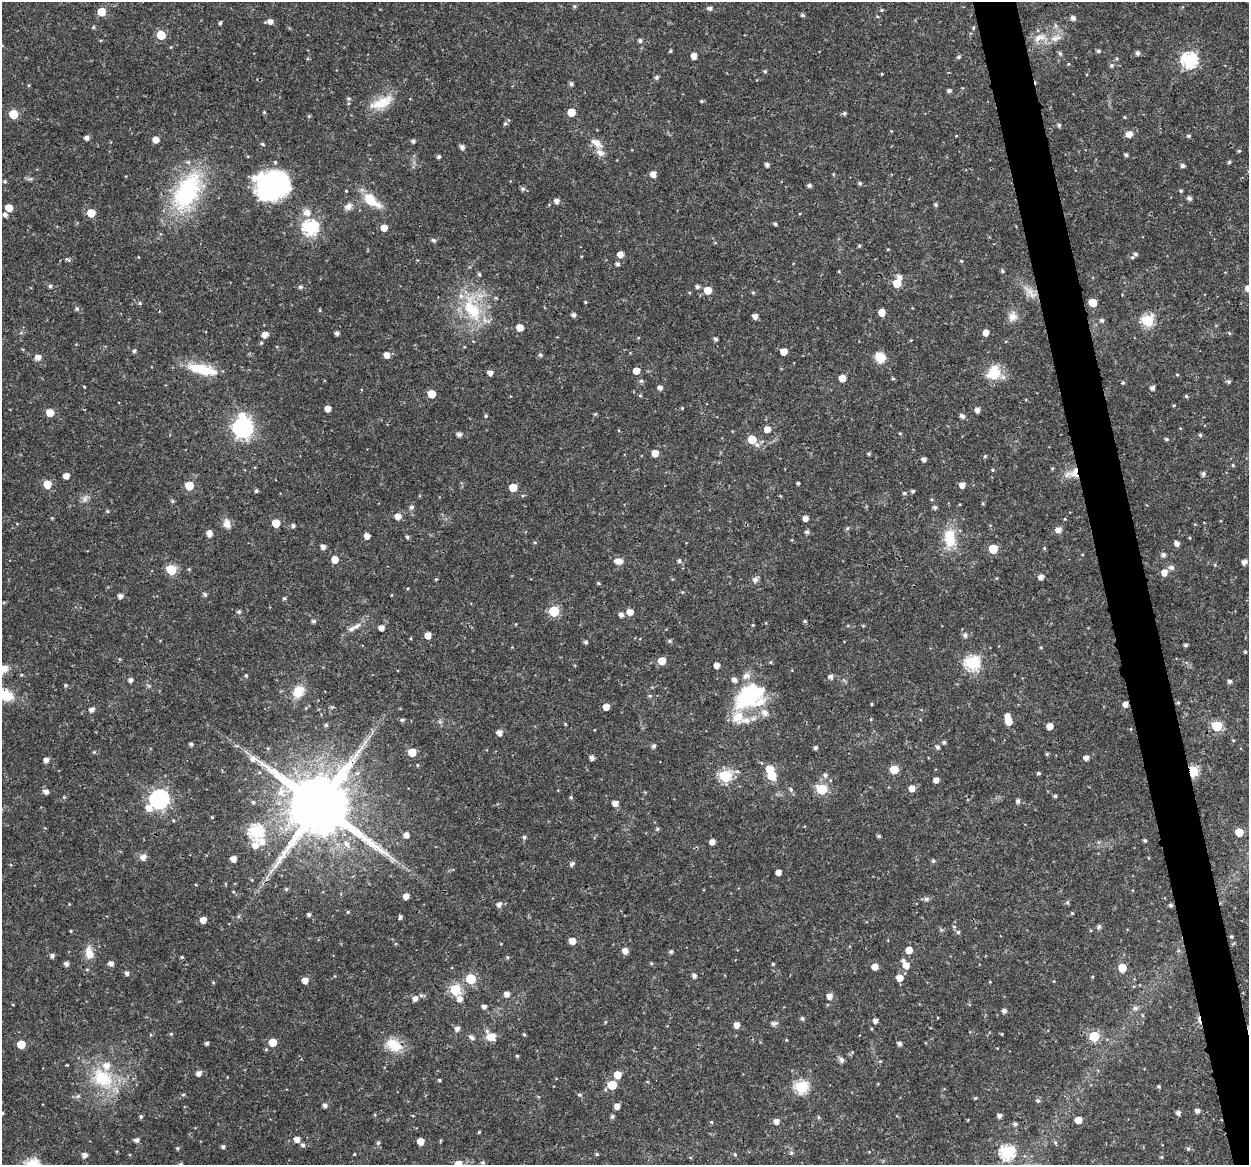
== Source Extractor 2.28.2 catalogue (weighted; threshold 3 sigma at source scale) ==
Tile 6 of 4 x 4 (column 2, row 2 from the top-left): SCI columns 1248-2494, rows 2364-3526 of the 4991 x 4774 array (HDU 1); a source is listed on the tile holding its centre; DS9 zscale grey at full resolution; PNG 1251 x 1167 px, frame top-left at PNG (2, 2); no overlay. Shown black and unused: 3% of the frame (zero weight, under 3 of 4 exposures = <1% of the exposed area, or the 3 px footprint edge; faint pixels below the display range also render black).
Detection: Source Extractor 2.28.2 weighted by HDU 2 'WHT'; one run over the whole footprint, this tile lists its part. Background 0.0238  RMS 0.0018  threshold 0.00808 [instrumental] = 3 sigma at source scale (4.5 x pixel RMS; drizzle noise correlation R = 1.50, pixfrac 1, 0.0396/0.0396 arcsec/px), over >= 5 px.
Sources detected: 412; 4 inside a brighter object's white glare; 2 cosmic-ray / hot-pixel residue — not listed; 9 inside a brighter listed object's ellipse — not listed separately; the other 397 listed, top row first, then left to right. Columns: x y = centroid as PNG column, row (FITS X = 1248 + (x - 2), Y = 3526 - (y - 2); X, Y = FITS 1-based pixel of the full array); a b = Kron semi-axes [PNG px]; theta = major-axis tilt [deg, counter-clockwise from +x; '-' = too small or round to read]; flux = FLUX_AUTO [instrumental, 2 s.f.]
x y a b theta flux
574 6 5 4 - 0.26
710 8 5 4 - 0.66
881 10 5 4 - 0.23
102 12 6 6 - 2.9
802 15 6 4 -14 0.32
1073 18 5 4 - 0.71
270 21 6 4 5 1.1
220 23 4 3 - 0.31
93 27 5 4 - 0.19
973 28 5 4 - 0.22
161 35 5 5 - 6.8
1039 38 19 9 18 2.1
1055 39 12 8 6 1.3
640 41 5 5 - 0.45
670 51 4 3 - 0.21
1098 51 5 4 - 0.35
1060 53 6 5 - 0.32
1138 53 4 4 - 0.55
694 56 5 4 - 1.3
958 57 5 5 - 0.32
1189 60 7 7 - 33
1111 65 6 6 - 0.35
765 71 5 4 - 0.25
882 74 4 3 - 0.14
657 77 5 5 - 0.39
571 84 5 4 - 0.44
949 91 5 4 - 0.47
349 99 6 4 0 0.28
701 101 5 4 - 0.22
381 103 34 12 23 4
264 112 5 4 - 0.18
571 112 5 5 - 3.3
844 113 4 4 - 0.32
13 114 5 5 - 6.5
1124 117 4 3 - 0.15
505 124 6 5 - 0.31
1059 125 5 4 - 0.41
1129 134 6 5 - 1.3
1188 136 4 4 - 0.32
87 138 5 4 - 0.73
156 139 5 5 - 1.4
413 141 4 4 - 0.42
596 143 18 9 -35 1.6
262 144 5 4 - 0.23
462 147 5 4 - 0.72
1239 151 5 4 - 0.23
1126 155 4 4 - 0.36
439 157 4 4 - 0.4
1229 162 4 4 - 0.24
767 165 4 4 - 0.6
1182 166 4 4 - 0.52
653 174 5 5 - 1.3
5 182 4 4 - 0.26
860 183 5 4 - 0.31
272 185 34 29 14 23
809 185 4 4 - 0.43
189 187 52 32 43 17
523 189 6 5 - 0.47
346 191 3 3 - 0.14
1181 191 4 4 - 0.21
1189 198 5 4 - 0.54
371 200 20 10 -38 4.3
557 201 6 5 - 0.71
936 205 5 5 - 0.29
348 206 10 8 36 0.87
9 208 6 5 - 1.9
91 213 5 5 - 3.5
307 213 9 8 - 1.3
5 215 5 5 - 0.54
775 224 4 4 - 0.26
310 227 7 7 - 32
384 228 5 5 - 1.8
433 240 5 5 - 0.41
859 246 4 3 - 0.24
888 249 5 3 - 0.13
620 254 5 5 - 1.3
1136 254 6 5 - 0.43
68 260 8 4 -25 0.33
961 261 4 3 - 0.18
617 264 4 4 - 0.47
1002 271 5 4 - 0.26
479 274 5 4 - 0.26
899 277 6 5 - 0.71
897 283 6 6 - 3.7
50 286 5 4 - 0.34
300 287 5 5 - 0.34
697 287 5 4 - 0.45
1248 288 5 5 - 1.4
708 290 5 5 - 2.8
753 292 5 3 - 0.19
1030 292 27 8 -46 2.1
585 302 4 3 - 0.18
1092 302 5 5 - 3.5
140 303 5 4 - 0.24
77 309 6 5 - 0.3
472 309 40 20 -63 9.5
882 312 5 5 - 2.1
574 315 5 5 - 0.54
755 316 4 4 - 0.9
1013 317 13 11 64 1.4
1102 320 5 5 - 0.39
1148 321 6 6 - 18
520 327 5 5 - 2
337 333 4 3 - 0.54
986 333 5 4 - 1.4
1229 333 5 4 - 0.19
265 335 6 5 - 1.3
715 339 4 4 - 0.43
261 343 4 4 - 0.21
134 351 5 4 - 0.33
784 352 5 5 - 1.8
387 355 5 5 - 1.3
540 355 5 5 - 0.36
38 357 6 5 - 0.98
880 357 11 9 -46 2.7
202 369 38 11 -13 5.7
636 371 5 5 - 1.6
490 373 5 5 - 0.86
997 373 16 11 85 2.6
842 378 5 5 - 1.9
893 379 5 3 - 0.18
641 381 5 5 - 0.33
1228 382 5 5 - 0.32
1123 383 5 4 - 0.24
84 387 4 3 - 0.14
660 387 5 4 - 0.74
1152 388 4 4 - 0.62
431 394 5 5 - 2.9
640 396 5 3 - 0.17
1186 396 4 4 - 0.25
1174 405 4 3 - 0.14
682 408 4 4 - 0.14
328 409 5 4 - 1.4
977 410 5 4 - 0.82
50 413 5 5 - 2.7
595 414 5 4 - 0.2
486 416 4 4 - 0.22
962 416 6 5 - 0.64
243 427 8 7 - 72
767 429 5 5 - 1.5
459 434 4 4 - 0.71
900 434 4 3 - 0.17
1200 435 5 4 - 0.23
752 439 5 5 - 4.3
1166 439 5 4 - 0.25
757 445 7 6 - 0.58
655 453 5 5 - 2
869 454 4 3 - 0.24
985 456 5 3 - 0.19
924 459 4 4 - 0.66
1233 465 4 4 - 0.18
992 470 4 4 - 0.2
1073 473 21 11 18 2.2
1203 474 6 5 - 0.44
66 476 5 4 - 1.3
798 483 3 3 - 0.25
47 484 5 5 - 3.2
189 485 5 5 - 4.9
962 485 5 4 - 1.4
513 487 5 5 - 3.5
256 491 4 4 - 0.33
913 491 4 4 - 0.35
904 493 5 4 - 0.27
85 499 10 6 64 0.67
172 501 5 4 - 0.25
983 504 4 3 - 0.2
412 507 5 5 - 0.45
935 507 5 4 - 0.42
107 511 4 4 - 0.21
398 516 6 5 - 1.3
805 518 4 4 - 1
276 523 5 5 - 3.6
227 524 12 9 -67 1.2
293 526 5 4 - 0.43
847 528 6 5 - 0.27
1058 530 6 5 - 1.1
807 532 5 5 - 0.47
209 533 6 5 - 1.2
367 536 5 4 - 1.2
407 537 5 4 - 0.32
950 538 21 12 -87 5.4
1177 543 6 4 -50 0.79
323 547 5 4 - 0.82
1044 548 5 4 - 0.18
993 549 5 5 - 5.8
1163 555 5 5 - 0.54
335 559 5 5 - 1.9
618 561 9 5 -3 1.5
679 561 5 5 - 0.36
1244 562 4 4 - 0.87
1215 565 5 4 - 0.18
1171 567 9 6 -18 0.59
171 570 6 6 - 9.9
1164 573 6 5 - 1.5
1041 577 5 5 - 0.87
436 579 4 3 - 0.18
755 580 8 7 - 0.61
598 583 4 4 - 0.2
205 594 5 4 - 0.42
120 596 4 4 - 0.8
284 598 4 4 - 0.25
554 611 6 5 - 12
239 612 5 5 - 0.34
630 612 5 5 - 1.6
621 615 5 4 - 0.7
314 621 4 4 - 0.41
805 621 4 4 - 0.24
356 626 15 6 38 1
381 628 4 4 - 1.1
428 635 5 5 - 1.6
965 635 6 5 - 0.55
586 642 4 4 - 0.4
1186 645 4 3 - 0.35
1245 652 3 3 - 0.22
662 661 5 5 - 3
972 663 7 6 - 28
717 665 4 4 - 1.2
246 675 4 4 - 0.24
831 677 5 5 - 0.67
734 679 5 5 - 0.76
131 680 5 5 - 0.64
1229 681 4 4 - 0.49
65 685 4 3 - 0.23
298 691 14 11 54 3.2
747 695 36 17 55 13
1178 702 5 4 - 0.23
872 704 5 3 - 0.16
1125 704 5 5 - 1
606 707 5 5 - 1.6
91 710 5 5 - 0.75
765 713 8 7 - 1.1
402 720 5 5 - 0.28
746 720 17 8 -3 1.6
1008 721 6 5 - 2.3
565 724 4 4 - 0.17
326 725 4 4 - 0.34
1050 726 5 5 - 1.6
1217 726 6 6 - 11
499 733 5 5 - 1.1
1233 740 4 3 - 0.16
944 742 4 4 - 0.37
191 744 3 3 - 0.44
654 746 5 4 - 0.45
938 747 5 5 - 0.46
815 748 4 4 - 0.42
412 752 5 5 - 3.9
1047 754 4 3 - 0.23
592 758 5 4 - 0.71
1086 758 4 4 - 0.81
46 760 5 5 - 0.9
418 765 4 3 - 0.16
894 769 5 5 - 4.4
737 771 5 5 - 0.36
1193 771 6 5 - 16
1039 773 4 4 - 0.27
772 775 6 5 - 5.8
825 775 6 6 - 0.52
725 776 6 6 - 20
936 780 4 4 - 1
912 788 5 5 - 1.5
791 789 6 5 - 0.36
822 789 6 6 - 13
46 792 6 5 - 0.75
281 792 13 11 -60 2.1
1055 796 4 3 - 0.34
571 797 5 4 - 0.24
159 799 7 7 - 66
1018 801 6 5 - 0.48
253 802 5 5 - 0.28
615 803 5 5 - 1.3
319 805 18 16 -21 1800
149 808 7 7 - 1.6
212 817 4 3 - 0.15
173 820 4 3 - 0.16
657 829 5 4 - 0.24
256 832 7 7 - 28
1239 832 5 5 - 4.2
406 835 5 5 - 0.92
879 836 4 3 - 0.32
524 837 5 4 - 0.37
1145 840 4 4 - 0.31
262 842 10 7 -29 1.3
712 842 5 4 - 1.1
347 844 10 7 -59 0.96
255 845 8 6 71 1.6
143 857 9 9 - 0.88
233 859 5 4 - 1.2
933 861 5 5 - 0.29
572 864 8 5 42 0.43
778 872 4 4 - 1.1
286 889 4 4 - 0.26
406 896 5 4 - 1.2
926 899 6 6 - 0.5
1067 902 6 5 - 0.29
499 904 6 5 - 0.73
1170 905 4 4 - 0.37
348 912 5 4 - 0.21
1072 913 4 4 - 0.18
309 914 4 3 - 0.39
400 917 5 4 - 0.34
203 920 5 5 - 1.6
954 927 5 3 - 0.17
1099 927 6 5 - 0.46
71 931 4 3 - 0.15
958 932 5 5 - 0.31
1231 936 4 3 - 0.25
572 941 5 5 - 1.8
909 950 5 5 - 2.1
625 951 5 5 - 1.2
671 951 4 4 - 0.4
89 953 18 9 -76 1.9
52 956 5 4 - 0.57
182 957 5 4 - 0.19
507 957 5 4 - 0.23
111 963 5 5 - 0.75
651 963 5 4 - 0.19
66 964 5 5 - 0.62
773 964 4 4 - 0.2
906 965 6 6 - 1.6
875 967 5 5 - 1.6
1122 968 5 5 - 4.1
127 973 5 4 - 0.53
694 976 5 4 - 0.57
899 978 6 5 - 1.7
471 979 6 5 - 7.9
305 980 5 5 - 1.4
455 990 6 6 - 12
507 994 5 4 - 1
421 995 6 5 - 0.33
830 996 5 5 - 1.1
415 998 6 5 - 0.84
460 998 7 7 - 0.98
484 1006 4 4 - 0.68
1135 1008 6 6 - 0.48
1004 1011 5 4 - 0.56
802 1019 5 5 - 0.33
875 1021 4 4 - 0.76
605 1022 5 3 - 0.16
774 1023 8 6 5 0.48
737 1025 5 5 - 1.3
457 1029 5 5 - 0.81
171 1034 5 4 - 0.2
1002 1034 4 3 - 0.16
524 1035 4 4 - 0.22
1094 1036 6 6 - 9.8
471 1037 9 5 -33 0.49
491 1037 12 10 -8 1.7
273 1042 5 5 - 2.9
207 1043 4 4 - 0.39
21 1044 5 5 - 4.2
899 1044 4 4 - 0.57
394 1045 24 16 -30 3.6
517 1056 4 4 - 0.24
841 1060 8 6 -74 0.5
880 1061 5 4 - 0.18
198 1073 5 5 - 0.85
617 1075 5 5 - 2.5
102 1078 32 23 -35 9
439 1080 4 3 - 0.23
612 1085 5 5 - 5.7
1159 1086 4 4 - 0.25
801 1087 6 6 - 21
183 1095 5 3 - 0.18
579 1095 6 4 -3 0.26
78 1096 7 4 44 0.31
975 1098 5 3 - 0.17
1038 1101 5 5 - 0.39
325 1105 5 4 - 0.6
617 1106 4 4 - 1.1
1197 1111 5 4 - 0.66
2 1113 4 4 - 0.26
141 1116 4 4 - 0.32
999 1116 4 4 - 0.65
612 1117 4 4 - 0.42
1078 1120 5 5 - 2.1
776 1121 5 5 - 1.1
711 1122 4 4 - 0.19
1015 1124 5 4 - 0.44
479 1132 4 3 - 0.17
297 1139 5 5 - 1.2
136 1140 5 5 - 0.61
420 1142 5 5 - 2.2
1055 1142 5 5 - 0.27
378 1143 6 5 - 0.34
303 1145 5 5 - 0.47
223 1146 4 4 - 0.44
177 1148 4 4 - 0.22
1188 1149 5 5 - 0.28
1007 1152 7 6 - 29
791 1153 5 5 - 0.3
354 1154 3 3 - 0.16
597 1154 5 4 - 0.22
735 1154 5 4 - 0.23
84 1155 5 4 - 0.89
1161 1157 5 4 - 0.21
483 1162 7 3 -9 0.23
458 1164 7 6 - 1.7
Overlapping masked pixels (flux is a lower limit): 5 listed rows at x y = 1073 473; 1125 704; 1193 771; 319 805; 394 1045
Isophote crosses this tile's border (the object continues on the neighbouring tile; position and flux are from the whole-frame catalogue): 3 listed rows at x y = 1248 288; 2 1113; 458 1164